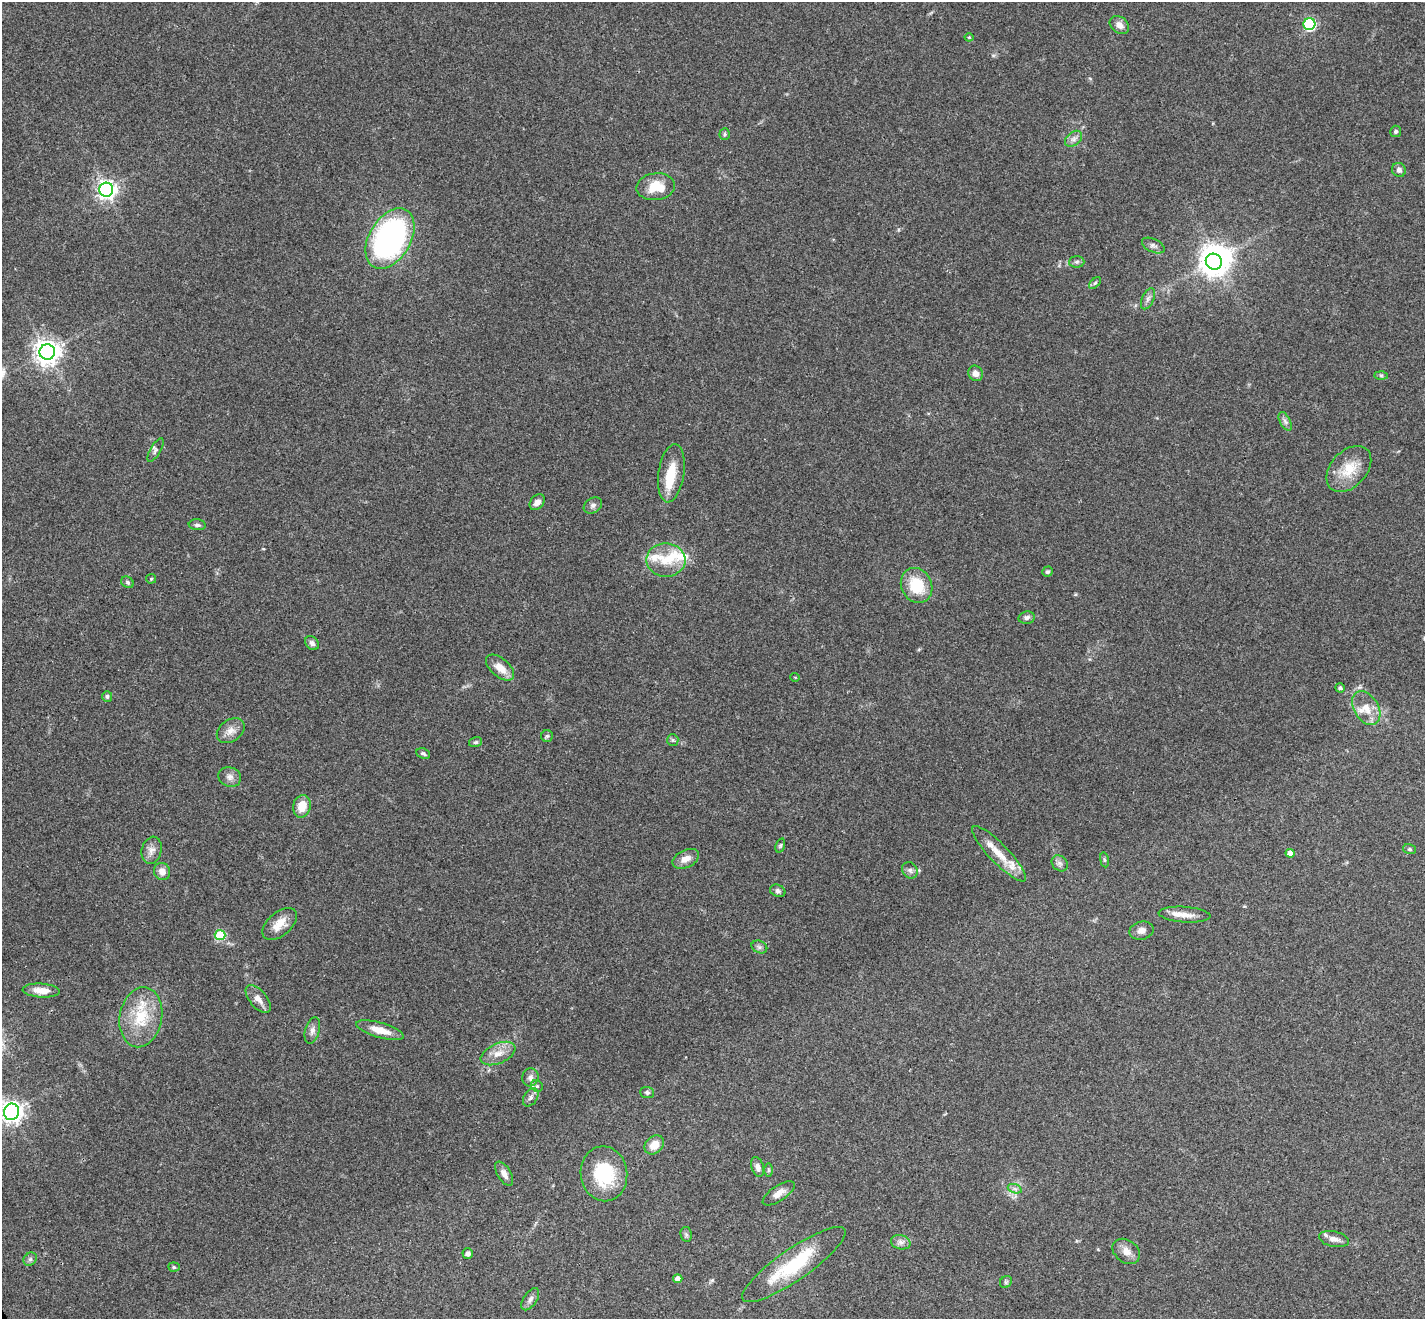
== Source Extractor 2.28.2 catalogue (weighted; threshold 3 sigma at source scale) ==
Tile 7 of 4 x 4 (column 3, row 2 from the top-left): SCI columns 2904-4326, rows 2953-4269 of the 5803 x 5771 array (HDU 1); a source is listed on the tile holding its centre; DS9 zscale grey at full resolution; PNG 1427 x 1321 px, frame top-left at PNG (2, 2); each listed source drawn as its Kron ellipse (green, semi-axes under 4 px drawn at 4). Shown black and unused: <1% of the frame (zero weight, under 3 of 4 exposures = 6% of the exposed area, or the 3 px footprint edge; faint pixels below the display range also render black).
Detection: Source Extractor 2.28.2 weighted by HDU 2 'WHT'; one run over the whole footprint, this tile lists its part. Background 0.0573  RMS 0.0052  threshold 0.0232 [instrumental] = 3 sigma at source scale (4.5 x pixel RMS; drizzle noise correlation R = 1.50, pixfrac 1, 0.05/0.05 arcsec/px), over >= 5 px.
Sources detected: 97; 2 inside a brighter object's white glare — neither listed nor drawn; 6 inside a brighter listed object's ellipse — not listed separately; the other 89 listed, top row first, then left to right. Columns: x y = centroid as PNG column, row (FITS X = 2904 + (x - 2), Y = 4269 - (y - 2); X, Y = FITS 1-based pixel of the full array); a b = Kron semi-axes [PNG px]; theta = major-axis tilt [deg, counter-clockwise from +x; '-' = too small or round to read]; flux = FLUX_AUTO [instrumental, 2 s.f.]
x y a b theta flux
1309 24 6 6 - 65
1119 25 10 8 -39 3.2
969 37 4 4 - 0.51
1396 131 6 5 - 1.1
725 134 6 5 - 0.79
1074 139 10 6 41 2.3
1399 170 7 6 - 1.8
656 187 19 13 6 11
106 190 7 7 - 260
390 239 33 20 59 150
1153 245 12 6 -25 1.9
1077 262 8 6 2 1.3
1214 262 8 7 - 490
1095 283 7 4 44 0.91
1148 299 11 6 66 2
47 352 8 8 - 510
975 373 8 7 - 3.1
1381 375 7 4 -1 0.87
1285 421 10 5 -63 1.7
156 450 13 5 59 1.6
1349 469 26 18 47 13
671 473 29 13 81 14
537 502 9 6 46 2.6
593 505 10 7 31 1.9
197 525 8 5 -7 1.3
666 560 19 16 1 12
1048 571 5 5 - 0.91
151 579 5 5 - 0.62
127 582 6 5 - 0.96
917 585 18 15 -62 18
1027 617 8 6 10 1.7
312 643 8 6 -49 1.8
500 668 17 9 -41 6.7
795 677 5 3 - 0.38
1340 688 5 4 - 0.85
107 696 5 5 - 1.1
1366 708 18 12 -58 7.7
231 731 15 10 36 4.3
547 736 6 6 - 0.96
673 740 6 5 - 1
476 742 7 5 14 0.91
423 754 7 5 -23 1.2
230 777 12 9 -18 2.8
302 806 11 9 76 7.7
780 845 7 4 70 0.84
1409 849 6 5 - 0.95
152 850 14 10 75 3.6
1290 853 4 4 - 3.9
999 854 37 9 -46 11
686 859 14 8 25 4.5
1104 860 8 4 -81 0.83
1060 863 9 7 -44 1.8
910 870 9 7 -56 1.8
162 871 9 8 - 3.8
778 891 8 6 -24 1.5
1185 915 26 8 -4 6.1
280 924 20 11 41 7.5
1141 931 12 9 12 3
220 935 5 5 - 30
759 947 8 6 -22 1.4
41 990 19 7 -4 6.2
258 999 17 8 -51 4.2
141 1017 30 21 80 21
312 1030 13 7 74 2.6
380 1030 24 7 -16 8
498 1054 18 10 24 6.1
530 1077 9 8 - 2.4
537 1086 6 5 - 1.1
647 1092 7 5 -4 1.1
531 1097 10 6 58 1.9
11 1112 8 7 - 360
654 1145 11 8 43 6
758 1167 10 6 -72 2.9
768 1170 7 4 -89 0.9
504 1174 13 6 -59 3
604 1174 27 23 -83 30
1015 1189 7 4 -19 1.2
779 1193 18 7 34 3.9
686 1234 8 5 -79 1.2
1334 1239 15 7 -12 3.6
901 1242 10 7 -14 2.3
1126 1251 15 11 -37 4.6
468 1254 5 5 - 1.6
30 1259 7 6 - 1.3
794 1265 62 15 35 35
174 1267 5 4 - 0.81
678 1279 4 4 - 2.8
1006 1282 6 5 - 0.88
530 1299 13 6 56 2.2
Isophote crosses this tile's border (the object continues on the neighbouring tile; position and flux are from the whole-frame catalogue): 1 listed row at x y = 11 1112